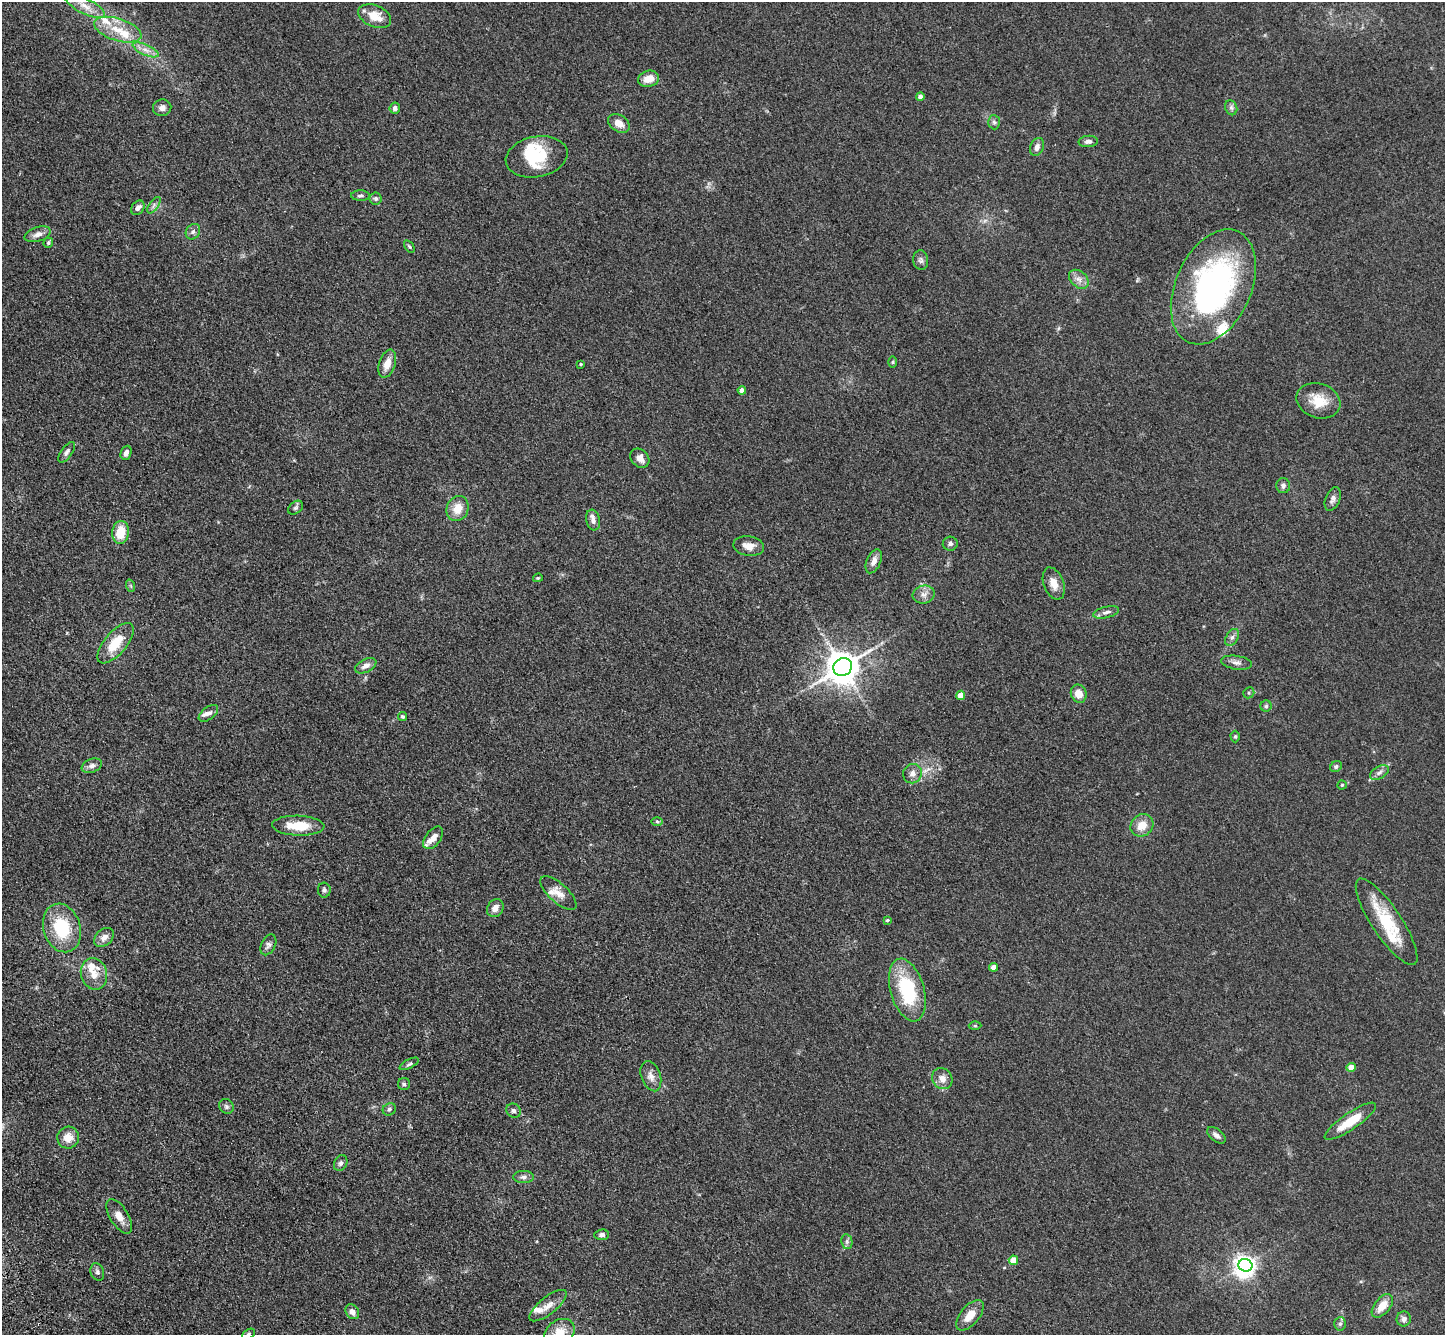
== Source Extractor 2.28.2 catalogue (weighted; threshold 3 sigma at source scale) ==
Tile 7 of 4 x 4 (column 3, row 2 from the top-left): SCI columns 2991-4433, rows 3028-4360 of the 5980 x 5920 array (HDU 1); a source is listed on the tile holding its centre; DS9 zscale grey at full resolution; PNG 1447 x 1337 px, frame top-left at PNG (2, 2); each listed source drawn as its Kron ellipse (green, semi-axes under 4 px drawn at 4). Shown black and unused: <1% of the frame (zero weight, under 3 of 4 exposures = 6% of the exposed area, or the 3 px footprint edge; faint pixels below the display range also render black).
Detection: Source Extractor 2.28.2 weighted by HDU 2 'WHT'; one run over the whole footprint, this tile lists its part. Background 0.0609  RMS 0.0079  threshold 0.0357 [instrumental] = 3 sigma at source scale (4.5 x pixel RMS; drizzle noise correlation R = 1.50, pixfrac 1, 0.05/0.05 arcsec/px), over >= 5 px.
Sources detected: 120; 2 inside a brighter object's white glare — neither listed nor drawn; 11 inside a brighter listed object's ellipse — not listed separately; the other 107 listed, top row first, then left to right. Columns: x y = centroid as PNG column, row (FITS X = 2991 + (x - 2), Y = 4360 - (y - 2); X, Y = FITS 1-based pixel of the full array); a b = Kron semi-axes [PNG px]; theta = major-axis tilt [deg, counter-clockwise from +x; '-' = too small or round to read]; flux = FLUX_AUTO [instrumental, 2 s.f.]
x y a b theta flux
85 6 21 8 -26 9.9
375 16 17 10 -23 13
118 30 24 11 -17 17
146 50 14 5 -24 5
649 79 11 8 14 9.3
920 96 4 4 - 2.7
162 108 9 8 - 4
395 108 5 5 - 2.6
1231 108 8 6 -69 2.4
994 122 7 6 - 1.9
619 123 12 8 -34 6.9
1088 141 10 5 4 2.8
1037 147 9 6 68 4
537 157 31 20 11 26
360 196 9 5 -1 1.9
376 199 6 6 - 1.8
154 205 9 4 55 2.3
138 208 8 6 50 3.8
193 232 8 6 55 2.5
38 234 13 7 18 4.5
48 243 5 4 - 1.6
409 246 7 3 -54 1
921 260 10 7 -85 2.6
1079 279 11 8 -42 4.8
1213 287 61 37 65 210
893 362 6 4 89 0.91
387 364 14 8 72 9
581 364 3 3 - 0.93
742 390 4 4 - 2.9
1318 401 22 17 -19 17
67 452 12 5 55 2.6
126 453 7 5 68 3.4
640 458 10 8 -46 5.6
1283 486 7 7 - 2.3
1333 499 12 7 67 3.8
296 508 8 6 39 2
458 508 13 10 67 11
593 520 10 7 -74 3.5
121 532 11 8 83 17
950 544 7 7 - 2.6
749 546 15 9 -8 7.1
874 561 13 7 67 5.7
538 578 5 3 - 0.92
1054 583 17 10 -69 7.7
131 586 6 4 -71 1
924 594 11 8 16 4.6
1106 612 13 5 14 3.1
1232 637 9 6 62 2.4
115 643 24 11 50 21
1236 663 15 7 -9 4
366 666 11 6 26 4.2
843 667 9 8 - 1600
1249 693 6 5 - 1.2
1079 694 9 7 -69 8.9
961 695 4 4 - 9.7
1266 706 5 5 - 1.3
208 713 11 6 37 2.9
402 716 5 4 - 1.3
1235 736 6 4 -89 1.2
92 766 10 6 21 3.4
1336 767 6 5 - 1.6
1379 773 10 6 29 2.8
912 774 10 9 - 4.6
1342 785 4 4 - 0.93
657 821 6 4 -1 1.1
1142 825 12 10 43 10
298 826 26 10 -2 19
433 838 13 7 53 5.5
324 890 7 6 - 1.9
558 893 23 9 -42 8.3
495 908 9 7 56 6
887 920 3 3 - 1.1
1387 922 51 15 -56 37
62 928 25 18 -72 40
104 937 11 8 40 4.9
268 945 11 7 63 2.8
993 967 4 4 - 4.9
94 974 16 13 -75 11
907 990 32 17 -74 54
975 1026 6 4 -1 1.1
409 1064 10 4 27 1.6
1351 1067 4 4 - 9.4
651 1076 16 9 -70 6
942 1079 11 9 -56 6.2
404 1084 6 6 - 1.8
226 1106 8 6 -45 2
389 1109 7 6 - 1.9
513 1111 7 7 - 2.4
1350 1121 30 8 34 21
1216 1135 11 6 -39 3.2
68 1138 11 11 - 9
341 1163 8 6 64 2.5
524 1177 10 6 0 2.7
119 1216 19 9 -58 7.9
602 1235 7 5 7 2.4
847 1242 8 5 -81 2
1013 1260 5 4 - 9.8
1245 1265 7 6 - 410
97 1272 9 6 -72 2.1
548 1306 23 8 38 7.6
1382 1306 14 7 51 10
352 1312 8 6 -56 4.6
970 1315 18 9 50 10
1404 1319 7 7 - 2.8
1340 1324 7 6 - 1.7
559 1332 16 12 32 13
248 1334 7 4 28 1.2
Isophote crosses this tile's border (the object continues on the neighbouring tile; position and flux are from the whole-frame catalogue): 2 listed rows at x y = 559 1332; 248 1334